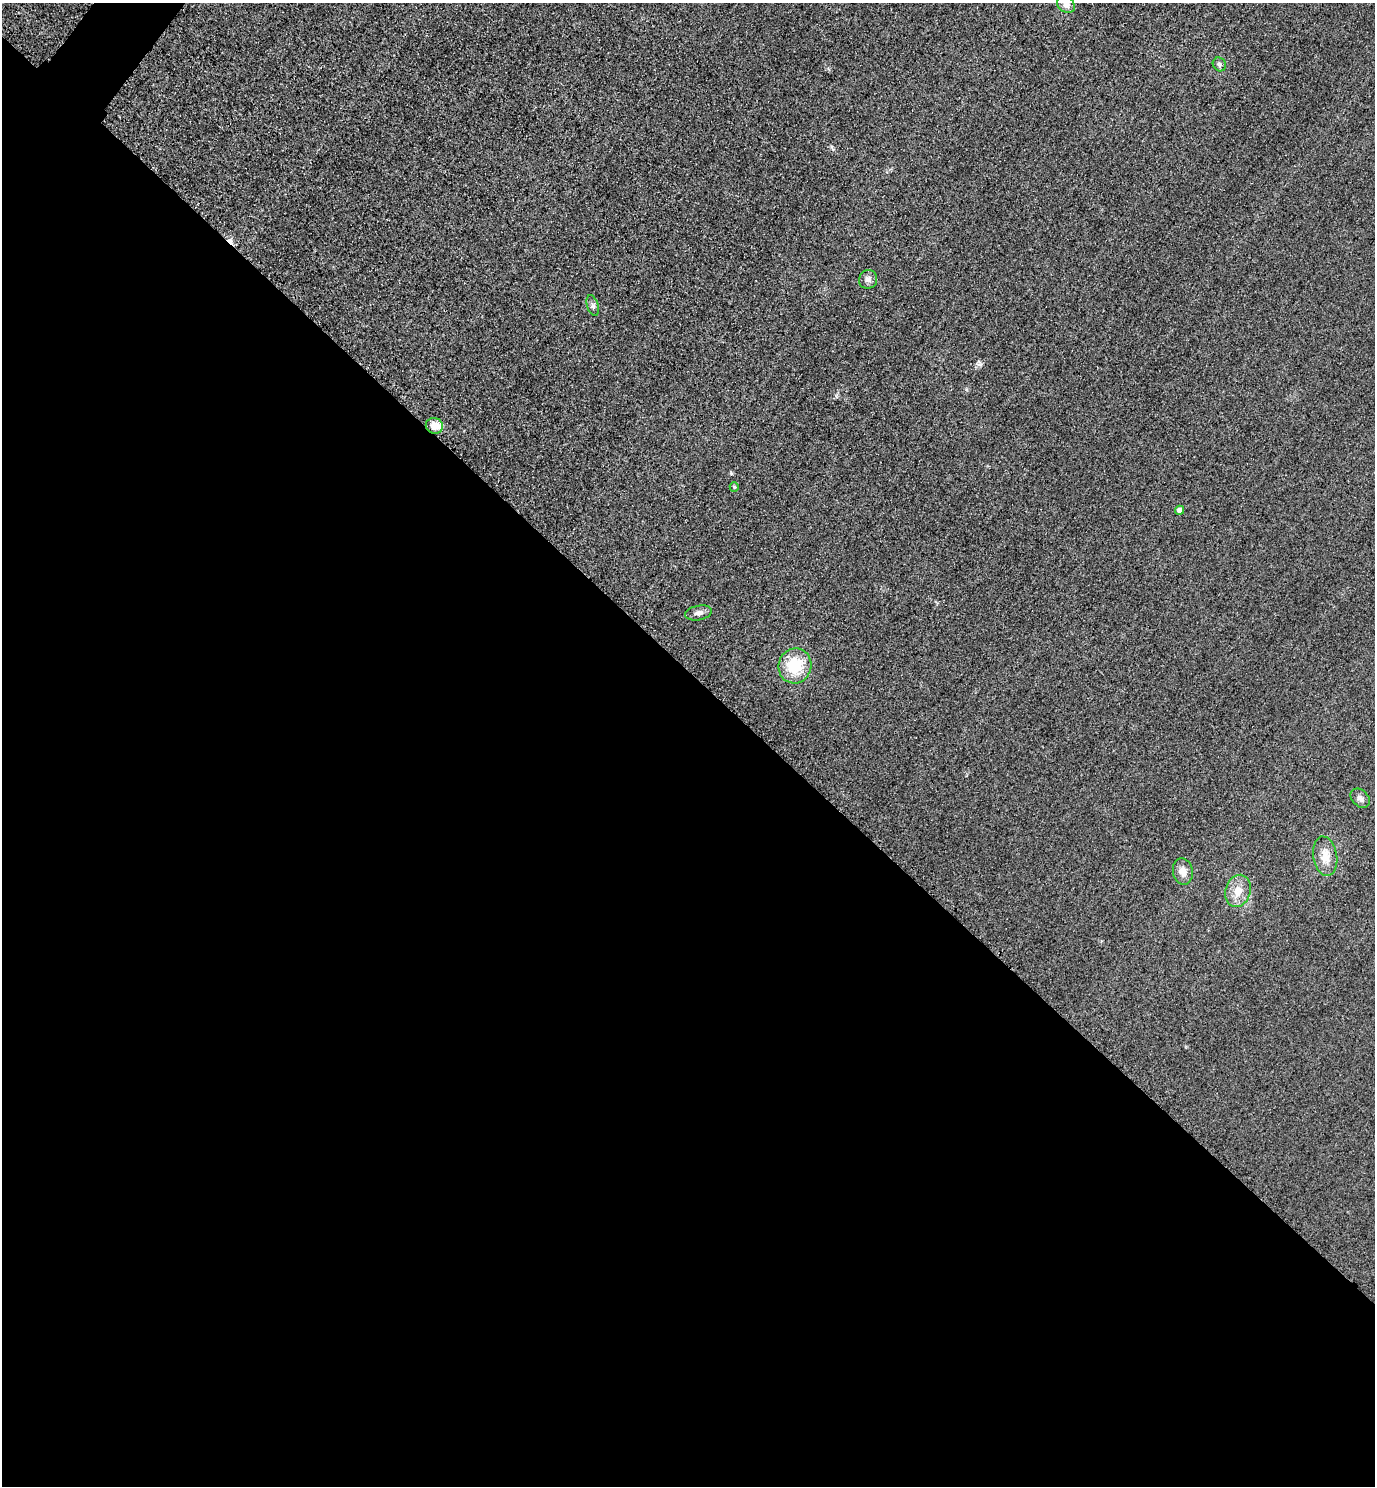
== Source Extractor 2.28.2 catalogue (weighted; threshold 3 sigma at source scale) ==
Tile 14 of 4 x 4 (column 2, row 4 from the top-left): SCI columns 1697-3069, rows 30-1513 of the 5996 x 5993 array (HDU 1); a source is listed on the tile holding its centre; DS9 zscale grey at full resolution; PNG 1377 x 1488 px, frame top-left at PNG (2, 3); each listed source drawn as its Kron ellipse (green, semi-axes under 4 px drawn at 4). Shown black and unused: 55% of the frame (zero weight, under 3 of 4 exposures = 3% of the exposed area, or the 3 px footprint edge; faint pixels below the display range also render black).
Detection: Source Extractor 2.28.2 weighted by HDU 2 'WHT'; one run over the whole footprint, this tile lists its part. Background 0.0511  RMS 0.017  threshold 0.0753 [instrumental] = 3 sigma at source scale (4.5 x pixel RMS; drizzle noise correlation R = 1.50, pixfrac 1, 0.05/0.05 arcsec/px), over >= 5 px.
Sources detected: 15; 1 cosmic-ray / hot-pixel residue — neither listed nor drawn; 1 inside a brighter listed object's ellipse — not listed separately; the other 13 listed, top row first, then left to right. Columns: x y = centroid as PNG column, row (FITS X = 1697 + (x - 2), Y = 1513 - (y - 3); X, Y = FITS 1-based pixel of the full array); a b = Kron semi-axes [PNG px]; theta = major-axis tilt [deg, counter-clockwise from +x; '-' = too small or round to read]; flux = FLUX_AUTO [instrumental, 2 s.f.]
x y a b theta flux
1066 5 9 7 -37 9.4
1219 64 7 6 - 4.7
868 279 9 9 - 7.8
593 305 11 5 -73 5.5
434 426 8 8 - 18
734 487 4 4 - 2.2
1180 510 4 4 - 9.5
699 613 13 7 10 7.6
795 666 17 16 - 60
1360 798 11 8 -46 7
1325 856 20 12 -81 22
1183 872 13 10 -81 13
1238 891 16 12 73 22
Isophote crosses this tile's border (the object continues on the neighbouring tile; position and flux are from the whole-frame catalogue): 1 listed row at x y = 1066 5